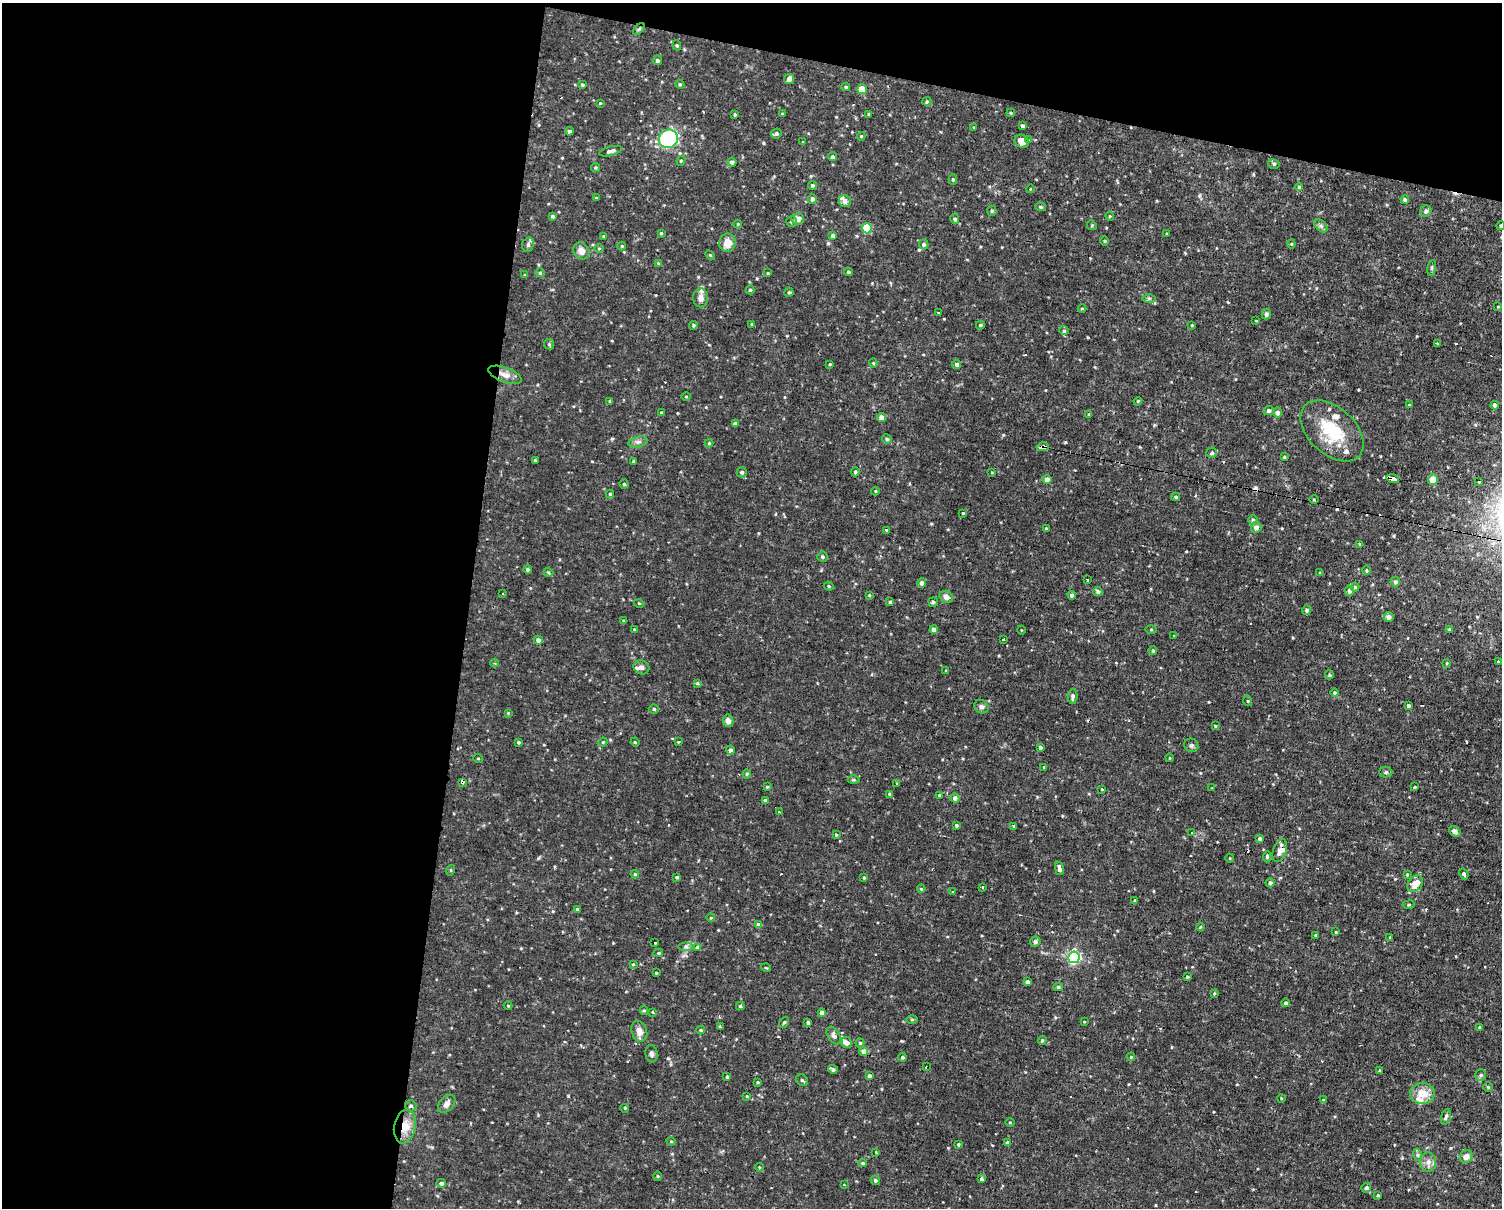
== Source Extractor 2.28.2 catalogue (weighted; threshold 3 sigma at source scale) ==
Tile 1 of 3 x 4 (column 1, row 1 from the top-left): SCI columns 140-1639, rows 3799-5004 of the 4978 x 5004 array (HDU 1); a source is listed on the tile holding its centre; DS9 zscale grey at full resolution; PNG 1504 x 1210 px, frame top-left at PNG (2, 3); each listed source drawn as its Kron ellipse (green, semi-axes under 4 px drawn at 4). Shown black and unused: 36% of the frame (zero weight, under 2 of 3 exposures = <1% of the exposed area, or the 3 px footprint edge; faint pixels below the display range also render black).
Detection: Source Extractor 2.28.2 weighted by HDU 2 'WHT'; one run over the whole footprint, this tile lists its part. Background 0.0153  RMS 0.0031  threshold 0.0141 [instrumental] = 3 sigma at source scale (4.5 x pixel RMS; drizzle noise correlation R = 1.50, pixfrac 1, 0.05/0.05 arcsec/px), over >= 5 px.
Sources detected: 314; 8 cosmic-ray / hot-pixel residue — neither listed nor drawn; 8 inside a brighter listed object's ellipse — not listed separately; the other 298 listed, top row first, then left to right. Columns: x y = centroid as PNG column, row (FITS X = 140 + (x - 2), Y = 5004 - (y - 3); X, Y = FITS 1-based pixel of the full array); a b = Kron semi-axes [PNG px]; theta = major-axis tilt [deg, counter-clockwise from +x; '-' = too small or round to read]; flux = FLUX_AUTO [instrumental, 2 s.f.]
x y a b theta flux
639 29 7 4 44 0.51
677 45 5 4 - 0.43
657 60 5 4 - 0.72
789 79 5 4 - 1.3
680 84 4 4 - 0.35
582 85 4 3 - 0.47
846 87 4 3 - 0.5
862 89 5 5 - 6.3
927 101 4 4 - 0.39
600 103 4 3 - 0.26
1011 113 4 3 - 0.28
782 114 4 3 - 0.28
868 114 3 3 - 0.85
735 115 3 3 - 0.41
1022 126 3 3 - 0.6
973 127 3 2 - 0.61
569 131 4 4 - 0.95
776 134 6 5 - 0.78
861 136 4 4 - 0.34
668 139 10 9 - 43
1029 140 3 3 - 0.3
1022 141 7 6 - 2.6
803 142 4 2 - 0.22
610 151 11 4 15 1
832 157 4 4 - 0.66
681 161 5 4 - 0.44
732 162 4 4 - 1
1274 164 6 4 -14 0.59
595 167 5 4 - 0.42
953 179 5 4 - 0.47
812 185 4 4 - 0.58
1299 187 4 4 - 0.32
1030 189 4 3 - 0.23
596 198 3 3 - 0.29
812 199 5 4 - 0.98
1405 199 4 4 - 0.7
845 201 6 6 - 1.2
1040 207 5 4 - 0.46
992 211 5 5 - 0.38
1426 211 6 5 - 0.81
552 216 4 3 - 0.52
1110 216 4 4 - 0.35
797 219 6 6 - 2.1
955 219 5 4 - 0.61
791 221 5 5 - 0.56
738 224 4 4 - 0.33
1092 225 5 4 - 0.41
1321 226 8 4 -44 0.76
1501 226 4 4 - 0.59
867 228 5 5 - 11
661 233 3 3 - 0.39
1167 234 3 3 - 0.34
604 236 3 3 - 0.44
833 236 4 3 - 0.82
1105 241 4 3 - 0.29
727 243 9 8 - 3.5
924 244 5 4 - 0.67
1291 244 4 4 - 0.36
528 245 7 5 72 0.78
622 246 4 4 - 0.31
599 248 5 3 - 0.31
581 251 9 7 -49 2.1
710 255 6 3 -45 0.34
658 263 4 4 - 0.25
1432 268 8 4 82 0.51
848 272 4 3 - 0.37
540 273 4 4 - 0.39
768 273 3 3 - 0.27
525 275 4 3 - 0.55
750 290 4 4 - 0.44
789 292 4 4 - 0.4
701 298 9 7 -90 2.4
1149 298 6 4 -1 0.46
1498 307 3 3 - 0.67
1082 309 4 3 - 0.34
938 313 3 2 - 0.26
1266 314 5 4 - 0.93
1256 320 3 3 - 0.54
751 324 4 2 - 0.19
694 325 4 4 - 0.48
980 325 4 3 - 0.41
1192 325 4 3 - 0.25
1064 330 5 4 - 0.4
549 344 6 4 -45 0.43
1438 344 3 3 - 0.86
873 363 4 4 - 0.32
830 364 3 3 - 0.29
956 364 5 4 - 0.9
505 375 17 7 -20 2.8
686 397 4 3 - 0.26
610 401 4 3 - 0.57
1138 401 4 3 - 0.3
1409 405 4 3 - 0.34
1494 405 4 4 - 1.2
1269 410 5 4 - 0.91
662 413 4 3 - 0.42
1278 413 5 4 - 1.4
1089 414 4 4 - 0.38
882 418 4 4 - 2.4
735 424 4 3 - 0.99
1332 431 37 23 -43 16
887 439 5 4 - 0.55
638 442 9 5 14 1
709 443 4 4 - 0.35
1042 447 6 3 12 36
1212 453 5 5 - 0.66
1284 457 4 3 - 0.4
535 460 3 3 - 0.36
633 461 3 3 - 0.88
742 472 5 5 - 0.69
855 472 4 4 - 0.54
992 472 4 2 - 0.22
1047 479 5 4 - 2.5
1393 479 6 3 -16 110
1433 480 5 5 - 4.1
1479 481 3 3 - 1.3
624 484 4 4 - 0.43
875 491 4 4 - 0.3
610 494 4 4 - 0.4
1176 497 4 3 - 0.49
1314 499 5 3 - 0.29
963 513 3 3 - 0.27
1253 520 5 5 - 0.51
1256 527 5 5 - 1.6
1046 528 3 3 - 0.24
887 530 3 3 - 4.5
1359 544 3 3 - 0.33
822 557 5 5 - 0.59
528 570 4 4 - 0.64
1366 570 5 3 - 0.37
549 572 5 4 - 0.4
1320 573 4 3 - 0.39
1087 580 3 2 - 0.39
1395 582 5 4 - 0.71
922 583 4 4 - 1.4
829 586 5 4 - 0.38
1355 587 4 4 - 0.45
1349 591 5 5 - 1.4
1098 592 4 4 - 0.82
503 593 3 2 - 0.38
869 595 4 4 - 0.3
1072 595 4 4 - 0.92
946 597 7 6 - 1.8
890 602 4 3 - 0.45
933 602 5 5 - 0.43
639 603 5 3 - 0.28
1307 610 5 4 - 0.72
1389 617 5 4 - 1.5
624 621 3 3 - 0.79
634 629 3 2 - 0.26
1151 629 6 4 0 0.3
1449 629 4 3 - 0.3
934 630 4 4 - 2
1021 630 4 3 - 0.24
1174 636 3 2 - 0.23
1004 639 3 3 - 0.71
538 640 4 4 - 1.3
1153 651 4 3 - 0.39
1499 662 3 3 - 0.82
495 663 4 3 - 0.32
1447 663 3 3 - 0.3
641 667 8 7 - 1.1
946 671 3 3 - 0.33
1329 675 4 4 - 0.41
697 683 4 3 - 0.32
1335 692 4 4 - 0.42
1073 696 7 5 86 1
1248 701 5 3 - 0.29
1408 705 3 3 - 0.72
981 707 7 6 - 0.91
654 709 5 4 - 0.52
508 713 3 3 - 0.25
728 721 6 5 - 1.5
1215 726 4 3 - 0.29
518 742 3 3 - 0.42
603 742 5 4 - 0.31
635 742 5 3 - 0.27
678 742 4 3 - 0.25
1191 745 7 6 - 0.67
1040 747 4 3 - 0.68
730 750 4 4 - 1.3
478 758 5 3 - 0.23
1169 758 4 3 - 0.22
1044 767 3 2 - 0.22
1386 772 6 5 - 0.61
747 774 4 4 - 0.34
854 780 6 3 0 0.39
462 782 4 4 - 1.1
896 783 3 3 - 0.38
767 787 3 3 - 0.31
1415 787 3 3 - 0.27
1212 788 3 3 - 0.23
1102 789 3 2 - 0.2
890 795 4 3 - 0.98
939 795 3 3 - 0.79
955 798 4 4 - 1.4
765 800 4 3 - 0.54
779 812 3 3 - 0.18
956 825 3 3 - 0.41
1014 826 3 3 - 0.35
1455 831 6 4 -39 1.1
1192 833 4 3 - 0.3
836 835 4 3 - 0.37
1260 839 4 4 - 1.1
1280 850 12 6 72 2.4
1267 857 5 4 - 0.58
1230 858 4 3 - 0.22
1059 868 7 4 -77 1.3
451 870 5 3 - 0.34
635 874 4 4 - 0.36
1407 874 4 4 - 0.28
1464 874 6 4 -63 0.66
677 877 3 3 - 0.5
864 878 3 3 - 0.32
1270 883 4 4 - 0.91
1415 884 9 7 49 4.2
982 887 3 3 - 0.82
921 889 4 3 - 0.4
953 892 4 4 - 0.27
1135 900 4 4 - 0.28
1409 905 6 3 8 0.37
577 909 3 3 - 0.53
711 918 4 3 - 0.26
759 925 4 4 - 1.2
1200 927 4 3 - 0.27
1336 932 3 3 - 0.28
1315 935 3 3 - 0.29
1390 937 4 3 - 0.29
1035 942 5 5 - 1.1
655 943 3 2 - 0.38
686 946 7 4 0 0.74
697 948 4 3 - 4.7
658 953 5 4 - 0.44
1074 957 6 5 - 52
633 964 4 4 - 0.3
766 968 5 3 - 0.26
656 973 3 3 - 0.29
1187 977 4 3 - 0.31
1028 982 4 4 - 1.5
1058 987 4 4 - 0.53
1214 993 4 3 - 0.3
1286 1003 4 4 - 0.69
508 1006 4 3 - 0.28
740 1006 4 4 - 0.56
644 1010 4 4 - 0.45
652 1013 4 3 - 1
822 1013 4 4 - 1.8
912 1020 6 4 0 0.37
784 1022 6 4 52 0.43
1084 1022 4 2 - 0.2
808 1023 3 3 - 0.66
720 1027 3 3 - 3.2
1480 1027 4 3 - 0.33
701 1030 4 4 - 0.41
639 1031 10 7 -70 2.3
834 1036 10 6 -58 1
1042 1040 4 4 - 0.4
847 1043 6 5 - 1.4
860 1043 4 4 - 0.43
863 1051 4 4 - 2.1
651 1054 8 6 -83 0.95
902 1057 4 4 - 0.53
1131 1057 4 3 - 0.32
927 1067 3 2 - 0.51
833 1069 4 3 - 0.72
1380 1071 3 3 - 1
1481 1075 6 5 - 0.58
869 1076 4 3 - 0.75
727 1077 4 3 - 0.46
802 1080 6 5 - 0.56
758 1082 4 3 - 0.33
1488 1087 4 4 - 0.29
1422 1093 12 10 1 4.7
747 1096 4 3 - 0.23
1281 1098 4 3 - 0.23
1323 1100 3 3 - 1
447 1104 10 7 46 1.5
411 1106 6 5 - 0.76
625 1108 4 3 - 0.36
1446 1117 8 5 72 0.72
1010 1122 5 3 - 0.28
405 1127 17 11 79 5
671 1141 5 3 - 0.26
1007 1143 4 4 - 1.4
958 1144 4 3 - 0.43
876 1152 3 2 - 0.32
1418 1155 6 4 -70 0.54
1466 1157 7 6 - 2.1
1428 1162 9 8 - 1.6
862 1163 4 3 - 0.41
759 1167 4 3 - 0.25
657 1176 5 3 - 0.27
982 1179 4 3 - 0.96
875 1180 5 4 - 0.46
441 1183 5 4 - 1.1
844 1185 3 2 - 0.25
1366 1188 5 5 - 0.85
1378 1195 3 3 - 0.42
Overlapping masked pixels (flux is a lower limit): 7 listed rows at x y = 505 375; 1042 447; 1393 479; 462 782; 863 1051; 927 1067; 405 1127
Isophote crosses this tile's border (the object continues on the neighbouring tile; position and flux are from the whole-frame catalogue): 1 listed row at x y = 1501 226